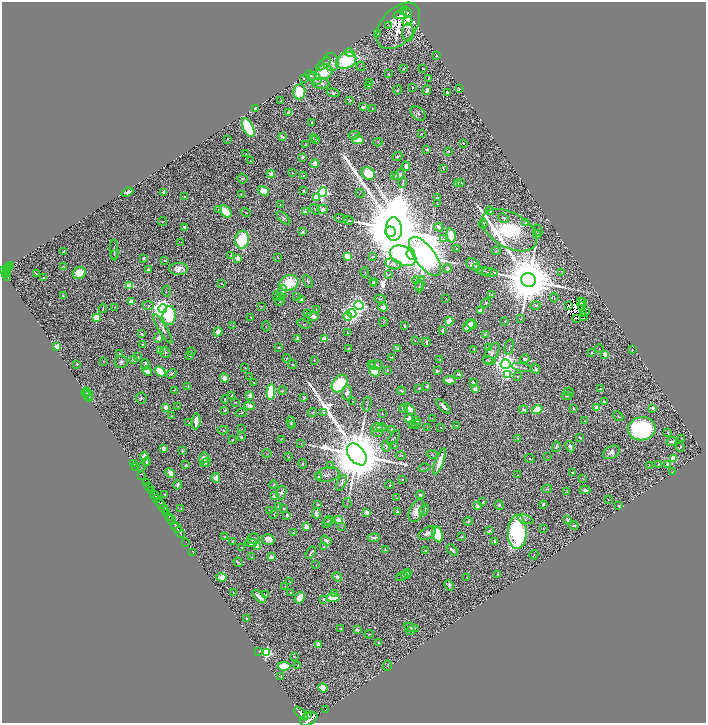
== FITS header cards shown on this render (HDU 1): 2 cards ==
NAXIS1  =                 1408
NAXIS2  =                 1442

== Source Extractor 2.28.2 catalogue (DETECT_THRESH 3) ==
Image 1408 x 1442 px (HDU 1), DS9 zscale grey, zoomed out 1/2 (1 PNG px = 2 x 2 image px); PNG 708 x 725 px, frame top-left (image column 1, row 1442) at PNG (2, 2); each listed source drawn as its Kron ellipse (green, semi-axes under 4 px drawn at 4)
Background 1.54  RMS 0.031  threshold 0.0923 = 3 sigma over >= 5 px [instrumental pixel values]
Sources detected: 733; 77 cannot appear on this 1/2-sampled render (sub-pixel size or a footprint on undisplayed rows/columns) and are neither listed nor drawn; of the other 656, the 500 brightest by FLUX_AUTO listed and drawn (156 fainter detections omitted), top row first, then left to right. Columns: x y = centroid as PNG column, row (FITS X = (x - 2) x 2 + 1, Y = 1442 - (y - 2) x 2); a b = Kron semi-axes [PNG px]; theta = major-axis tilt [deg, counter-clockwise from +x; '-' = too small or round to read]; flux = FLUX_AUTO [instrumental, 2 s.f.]
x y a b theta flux
406 11 6 3 -45 820
403 12 2 1 - 59
400 14 7 3 17 140
408 21 5 4 - 49
389 25 3 2 - 3.5
398 26 27 17 49 300
408 32 9 6 89 23
378 33 3 2 - 9.9
349 53 5 3 - 23
437 55 3 2 - 8.9
346 60 10 7 26 510
331 62 9 8 - 48
324 64 9 4 37 29
361 66 4 3 - 4.5
423 68 3 1 - 4.9
404 69 3 2 - 5.7
324 72 9 7 32 160
389 74 3 2 - 4.4
310 75 6 4 -42 12
304 78 3 2 - 5
429 78 3 2 - 6.6
315 79 7 5 -52 18
321 83 8 5 -2 31
370 83 2 2 - 3.6
369 86 4 3 - 14
412 88 2 2 - 9.8
459 89 3 2 - 8.4
397 90 5 3 - 4.9
427 90 5 3 - 24
299 92 8 6 84 220
447 92 2 2 - 14
333 93 6 3 -15 14
349 100 4 2 - 6.2
281 101 3 2 - 5
363 107 4 3 - 20
255 108 4 3 - 30
372 109 3 2 - 3.6
288 113 3 2 - 45
418 113 8 6 -41 18
312 122 2 2 - 6.4
248 128 10 5 -63 340
421 134 3 2 - 3.8
354 135 6 3 7 17
282 137 4 3 - 25
313 137 2 2 - 3.9
228 139 2 1 - 3.4
316 139 3 2 - 10
358 140 6 4 -14 120
378 142 4 3 - 5
463 143 2 2 - 3.6
306 145 3 2 - 5
427 149 3 2 - 11
449 151 3 3 - 7.8
246 154 2 2 - 3
397 156 5 3 - 15
303 157 4 3 - 15
250 161 2 2 - 3.8
315 164 4 4 - 77
406 166 5 3 - 35
443 168 3 2 - 8.7
292 173 3 2 - 4.7
368 173 7 5 -37 240
271 174 4 4 - 42
399 175 6 4 44 23
304 176 3 2 - 8
395 176 2 2 - 5.7
242 178 5 5 - 9.1
403 183 5 2 - 6.3
460 183 3 2 - 19
457 184 2 2 - 94
263 191 6 4 -31 65
304 191 3 2 - 6.6
127 192 6 4 22 25
163 192 3 2 - 23
323 192 5 4 - 1500
360 193 4 2 - 3.3
241 195 3 2 - 4.7
184 197 3 3 - 14
316 197 4 3 - 82
438 198 2 2 - 14
438 204 3 2 - 5.6
280 205 3 2 - 4.3
315 209 6 2 -49 7.2
323 209 5 4 - 29
218 210 4 2 - 5.4
226 211 7 4 -51 140
490 211 4 2 - 7.1
246 212 5 2 - 3.6
305 212 2 2 - 79
283 218 8 4 -42 18
504 218 6 4 -43 16
341 219 7 2 -14 6.5
348 220 5 2 - 9
162 222 4 3 - 4.7
526 223 3 2 - 28
483 224 5 3 - 12
185 227 2 2 - 64
439 227 4 2 - 17
394 229 12 8 -87 100000
510 230 30 17 -30 1300
538 230 6 4 -67 12
303 232 3 3 - 9.4
390 232 5 5 - 8500
537 234 4 2 - 3.6
451 235 7 4 -75 140
444 239 4 3 - 8.8
242 240 9 7 78 370
181 242 2 2 - 4.3
456 248 2 2 - 4.7
114 250 10 3 -88 16
496 251 4 3 - 6.1
63 252 4 2 - 8.9
114 254 3 1 - 4.7
411 254 5 4 - 1300
231 255 3 2 - 4.2
348 256 3 3 - 280
403 256 14 9 -25 3900
373 257 4 3 - 5.8
425 257 23 10 -53 44000
237 258 4 3 - 71
278 258 4 2 - 3.8
144 259 4 3 - 15
164 260 3 2 - 7.7
393 264 8 5 -14 16
473 264 7 5 -31 25
10 265 4 1 - 55
9 267 4 2 - 230
64 267 3 2 - 3.9
447 268 4 4 - 28
476 268 4 3 - 5.6
179 269 9 6 2 60
4 270 4 2 - 660
7 270 4 2 - 220
149 270 3 3 - 32
484 271 8 3 -5 8.4
365 272 5 2 - 4
490 272 8 2 -6 5.8
7 273 3 2 - 100
79 273 7 5 28 140
562 273 3 2 - 3.7
37 274 2 1 - 3.3
389 274 4 2 - 5.1
6 275 2 1 - 160
8 277 4 2 - 410
43 278 2 2 - 16
416 280 4 3 - 6.3
528 280 7 7 - 77000
308 281 7 3 -64 9.7
374 281 2 2 - 56
222 283 3 1 - 3.3
289 283 10 7 24 250
420 283 7 3 64 8.2
374 284 2 2 - 12
129 286 3 3 - 340
419 287 5 4 - 9.6
166 291 5 2 - 4.8
282 292 7 4 84 11
277 295 4 2 - 5.6
492 295 3 2 - 12
63 296 3 2 - 7.7
280 296 2 2 - 2.9
297 297 3 2 - 4.5
554 298 5 2 - 3
301 299 3 2 - 10
380 299 6 3 -5 5.5
446 299 3 2 - 4.7
280 301 5 2 - 4
131 302 3 2 - 170
581 302 2 2 - 13
583 302 4 4 - 13
486 303 5 3 - 8.5
148 305 5 2 - 5.4
359 305 4 4 - 2200
569 305 4 2 - 16
261 306 4 2 - 3.7
536 306 5 4 - 9.2
581 306 2 1 - 7.9
115 307 2 1 - 3.5
383 307 5 4 - 56
103 308 4 2 - 6.3
163 309 4 4 - 5500
316 309 4 2 - 4.5
481 311 4 3 - 41
586 312 3 1 - 3.6
308 313 3 2 - 11
352 313 4 4 - 3200
583 314 2 1 - 4.6
169 315 9 6 83 370
312 316 6 3 -10 37
348 316 4 3 - 180
584 316 2 1 - 9.5
96 317 3 3 - 360
251 317 3 2 - 7.3
577 318 3 3 - 9.4
520 319 4 3 - 4.3
449 321 4 3 - 95
383 322 5 2 - 4.4
505 322 3 3 - 3.2
304 324 7 3 -21 4.4
472 324 5 3 - 21
233 326 4 3 - 6.1
266 326 5 3 - 5.2
404 326 3 2 - 7.7
469 326 7 4 49 72
163 329 17 4 -58 25
443 330 3 2 - 20
218 332 5 4 - 47
347 333 4 3 - 6.4
141 334 3 2 - 9.3
485 335 4 2 - 7.3
159 338 5 3 - 25
298 339 4 3 - 45
324 339 3 3 - 170
415 340 2 1 - 3.7
426 342 4 2 - 7.8
142 345 3 2 - 3.7
57 347 3 2 - 270
279 347 2 2 - 19
509 347 8 2 77 7.8
348 348 3 2 - 6
489 348 3 2 - 120
599 348 4 2 - 3.8
397 349 3 3 - 13
474 349 3 2 - 9.1
632 350 3 1 - 3.3
160 351 3 3 - 64
191 351 2 1 - 4
165 352 5 5 - 11
591 353 2 2 - 10
119 354 2 2 - 9.4
491 354 12 5 58 26
605 354 3 2 - 180
189 355 2 2 - 26
138 357 2 2 - 4.8
391 357 4 2 - 3.3
287 358 4 2 - 4.4
133 359 4 3 - 17
525 359 5 4 - 19
314 360 2 1 - 3.3
440 360 3 2 - 5.1
103 361 3 2 - 3.4
489 361 6 3 -11 7.5
121 362 6 6 - 20
77 364 2 2 - 13
371 364 3 2 - 4.3
506 364 5 4 - 7400
145 365 5 2 - 22
292 365 4 2 - 4.4
376 365 7 4 8 17
522 367 10 3 -13 8.1
245 368 3 2 - 4.3
536 369 5 3 - 16
387 370 3 3 - 4.3
147 371 5 3 - 52
160 371 6 3 -41 380
374 371 6 4 -40 99
437 371 3 3 - 11
172 374 5 2 - 13
459 374 4 3 - 16
507 375 3 3 - 330
517 376 3 2 - 4.9
250 377 4 2 - 3.2
224 378 4 4 - 53
450 380 6 4 -6 52
254 382 2 2 - 4.6
473 383 3 2 - 23
340 384 10 6 53 470
188 386 4 3 - 5.9
427 386 3 2 - 11
419 388 2 2 - 11
475 389 2 2 - 94
600 389 2 2 - 10
175 390 3 2 - 3.4
282 390 4 3 - 5.4
401 391 4 2 - 11
86 392 5 2 - 11
271 392 8 4 85 590
347 392 7 5 86 37
569 392 5 2 - 4.7
88 393 2 2 - 6.2
88 395 5 4 - 21
232 396 3 2 - 6.4
250 396 3 3 - 33
567 396 5 3 - 7.5
304 397 4 3 - 7.9
141 398 5 5 - 13
90 399 4 2 - 10
225 399 4 3 - 7
353 401 2 2 - 11
235 402 3 2 - 4.9
604 402 2 2 - 30
367 404 7 2 78 6.8
178 406 2 2 - 3.8
250 406 5 3 - 33
443 406 9 3 -44 28
165 407 3 2 - 77
597 407 3 2 - 160
403 408 4 3 - 13
653 408 3 2 - 60
410 409 6 4 -41 38
573 409 3 3 - 6.8
225 410 2 2 - 33
524 410 4 3 - 18
537 410 5 4 - 130
313 412 5 2 - 5.1
241 413 5 2 - 9.1
324 413 3 3 - 4.8
382 413 4 3 - 3.5
172 416 2 2 - 4.5
618 416 5 3 - 6.2
432 418 3 3 - 4.4
409 419 3 3 - 280
417 420 3 3 - 15
196 421 8 3 83 57
584 421 2 2 - 3.6
291 422 5 3 - 9.5
189 423 3 2 - 4.2
291 424 2 2 - 3.3
412 424 4 3 - 5.1
416 424 5 3 - 5.8
456 425 2 2 - 3.1
377 427 6 3 6 11
382 427 5 3 - 13
440 427 2 1 - 4.8
427 428 4 2 - 3.4
242 429 4 3 - 4.9
391 429 3 2 - 6.5
642 429 14 11 9 1100
223 430 5 4 - 7.6
377 430 7 6 - 28
668 432 3 2 - 7.4
241 437 3 2 - 11
394 438 8 3 50 7.4
518 438 3 3 - 6.9
580 438 4 2 - 8.5
681 438 2 2 - 3.8
281 439 2 2 - 3.3
232 440 3 2 - 5.5
672 441 6 3 25 17
301 443 4 2 - 3.5
386 446 5 3 - 13
395 446 3 2 - 3.4
556 447 5 4 - 11
570 447 6 4 -63 21
680 447 5 2 - 7.4
164 449 4 3 - 26
182 451 3 2 - 11
611 452 9 6 27 31
267 453 5 2 - 3.4
357 454 12 8 -51 90000
401 455 5 2 - 4.9
432 455 6 3 -17 4.5
144 457 5 3 - 44
288 457 3 2 - 4.1
548 457 4 3 - 3.9
204 458 5 5 - 48
530 459 5 2 - 5.1
673 459 3 3 - 340
439 461 14 3 70 90
146 462 4 2 - 8
206 463 5 3 - 15
134 464 2 2 - 4.4
303 464 5 2 - 7.8
658 464 2 2 - 5.5
667 464 3 3 - 11
186 465 2 2 - 8.5
331 465 3 3 - 3.7
649 465 3 2 - 3
135 466 2 1 - 20
141 467 4 2 - 3.5
424 468 6 2 15 5.6
672 471 3 2 - 3.1
572 472 2 2 - 21
170 473 5 4 - 49
327 475 12 7 10 25
518 475 2 2 - 3.8
141 476 2 1 - 9.4
318 477 3 3 - 3.8
216 478 5 4 - 39
583 479 2 2 - 4.2
402 480 3 2 - 5.2
146 483 2 1 - 110
341 483 9 4 63 16
178 485 5 3 - 18
273 485 4 3 - 5.6
390 485 4 3 - 4.3
149 487 2 1 - 400
547 489 5 2 - 8.5
151 490 2 1 - 260
585 490 5 3 - 15
567 491 4 3 - 3.6
281 493 7 5 72 22
154 495 5 2 - 2000
165 495 2 2 - 7.8
420 495 4 3 - 17
275 496 2 2 - 79
157 498 2 2 - 1000
396 498 4 2 - 3.3
608 500 2 1 - 3
483 502 2 2 - 6.3
347 503 5 2 - 4
161 504 5 2 - 5000
543 504 3 2 - 16
318 505 3 2 - 6.8
499 505 5 3 - 11
478 506 3 2 - 100
619 506 3 3 - 5.3
278 507 4 4 - 9.4
283 508 2 2 - 6.6
164 509 5 2 - 1100
181 509 2 2 - 5.7
424 510 6 3 62 17
270 511 3 2 - 8.1
417 511 12 7 66 87
367 512 3 2 - 60
397 512 2 2 - 15
166 513 4 1 - 490
316 513 5 3 - 34
274 515 3 2 - 4.1
287 515 2 2 - 35
169 517 2 1 - 110
525 519 8 4 -20 15
567 519 3 3 - 12
171 520 5 2 - 1000
329 520 5 3 - 6.6
339 520 3 3 - 190
468 521 4 3 - 11
327 523 5 4 - 9
574 526 4 2 - 14
176 527 6 2 -51 2700
307 527 3 3 - 85
341 527 4 3 - 3.9
544 528 2 1 - 3.2
489 531 4 3 - 10
180 532 6 2 -57 2700
517 532 17 9 88 1600
294 533 2 2 - 4.1
427 533 9 5 29 36
437 534 8 5 -69 260
225 536 2 2 - 4.3
462 537 3 2 - 4.5
374 538 6 3 6 19
253 539 6 5 - 11
268 539 6 5 - 56
326 540 6 3 -36 22
232 541 3 2 - 5.7
186 542 3 1 - 87
495 542 3 2 - 12
251 543 5 4 - 27
258 546 4 3 - 110
242 547 3 1 - 3.8
324 547 4 3 - 11
385 550 3 2 - 7.4
452 550 6 3 -45 25
426 551 2 2 - 3.4
193 552 2 1 - 25
311 553 7 2 55 15
534 555 4 2 - 4.1
252 557 4 1 - 3.5
271 557 3 3 - 41
238 562 5 2 - 9.5
316 565 3 2 - 3.1
407 572 4 4 - 15
498 574 3 3 - 5.6
406 575 5 4 - 24
402 576 6 4 17 12
222 577 5 4 - 53
337 577 5 4 - 25
467 577 2 2 - 6.9
290 582 4 2 - 4.6
449 585 5 4 - 17
285 586 2 2 - 4.5
233 592 2 1 - 3.6
290 593 3 2 - 6.9
335 594 3 2 - 68
266 595 2 1 - 3.7
259 597 8 2 -42 54
333 597 7 4 0 160
300 598 6 4 60 73
324 599 3 2 - 10
246 619 3 2 - 7.5
412 627 7 3 -17 22
341 629 3 3 - 8.2
357 630 4 2 - 13
410 631 5 2 - 6.8
369 634 5 2 - 5.7
378 643 3 2 - 8
318 644 2 2 - 100
259 652 2 1 - 13
267 652 3 3 - 960
294 656 2 2 - 4
298 665 3 1 - 6.2
387 665 5 2 - 3.5
284 666 6 3 2 210
281 676 4 2 - 8.1
323 688 5 4 - 91
325 710 2 1 - 34
301 714 9 4 -46 6500
308 715 3 1 - 720
309 719 9 5 26 10000
At the frame edge (FLAGS 8, measured only in part): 1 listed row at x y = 309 719
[156 fainter detections neither listed nor drawn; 77 sub-pixel or undisplayed-footprint detections neither listed nor drawn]